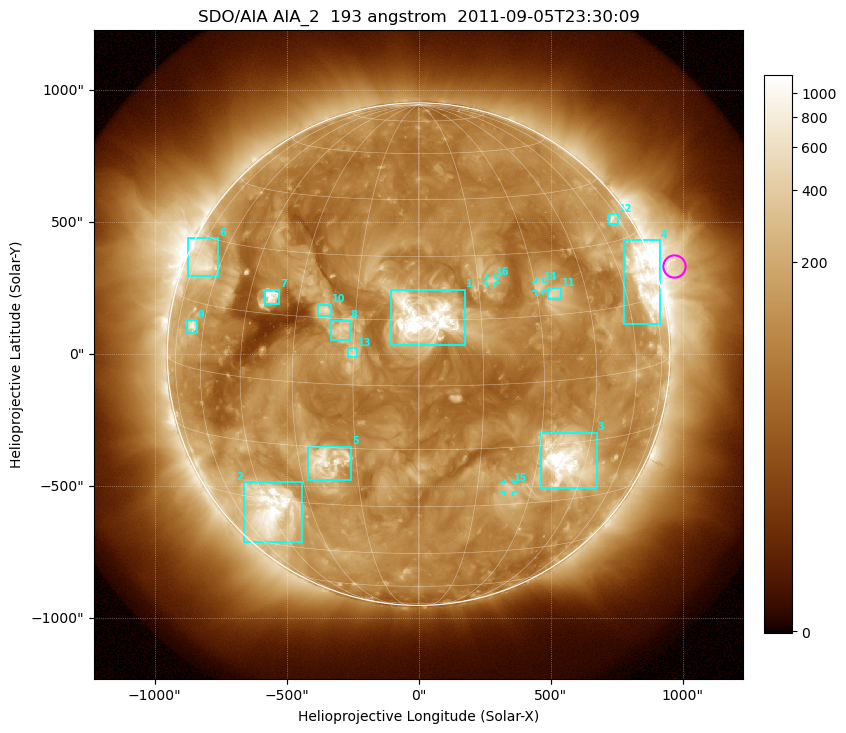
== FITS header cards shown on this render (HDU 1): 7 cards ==
TELESCOP= 'SDO/AIA'
INSTRUME= 'AIA_2'
WAVELNTH=                  193
WAVEUNIT= 'angstrom'
DATE-OBS= '2011-09-05T23:30:09.63'
CTYPE1  = 'HPLN-TAN'
CTYPE2  = 'HPLT-TAN'

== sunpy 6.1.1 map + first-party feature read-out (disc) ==
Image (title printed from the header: SDO/AIA AIA_2  193 angstrom  2011-09-05T23:30:09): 1024 x 1024 px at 2.4 arcsec/px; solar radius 952 arcsec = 397 px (full disc in frame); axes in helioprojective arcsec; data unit not stated in the header (colour bar unlabelled)
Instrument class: DISC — disc imager (sunpy class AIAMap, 193 A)
Bright regions (active regions / flare kernels): reference = the median radial profile (limb darkening/brightening removed); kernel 9 px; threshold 5 sigma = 219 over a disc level ~100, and >= 1.15x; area >= 12 px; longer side >= 10 px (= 24 arcsec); searched inside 0.97 R_sun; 16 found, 16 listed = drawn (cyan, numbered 1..; 3 of them under ~33 arcsec drawn as corner ticks so the feature stays visible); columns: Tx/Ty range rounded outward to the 5 arcsec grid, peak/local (2 s.f.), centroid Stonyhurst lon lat
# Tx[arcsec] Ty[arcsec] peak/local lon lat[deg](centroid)
1 -105..180 35..245 36 +1 +15
2 -665..-440 -710..-485 15 -44 -33
3 460..675 -510..-295 17 +39 -19
4 780..915 110..435 11 +70 +19
5 -420..-255 -475..-350 7.5 -22 -19
6 -875..-755 295..440 6.5 -70 +24
7 -585..-525 190..245 13 -38 +19
8 -330..-260 50..130 4.4 -18 +12
9 -875..-840 80..130 6.5 -66 +10
10 -385..-330 145..190 5.4 -23 +17
11 490..540 205..250 4.6 +35 +20
12 720..755 495..530 4.8 +71 +35
13 -270..-230 -15..25 3.5 -15 +7
14 445..475 240..275 4 +31 +22
15 325..360 -520..-490 3.7 +23 -25
16 260..290 265..290 3.7 +18 +24
Off-limb structures (1.02-1.3 R_sun): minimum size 162 px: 11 found; the strongest spans PA ~260..310 deg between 1.02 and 1.3 R_sun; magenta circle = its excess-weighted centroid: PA ~290 deg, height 1.08 R_sun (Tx ~970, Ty ~330 arcsec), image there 3.1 x the reference